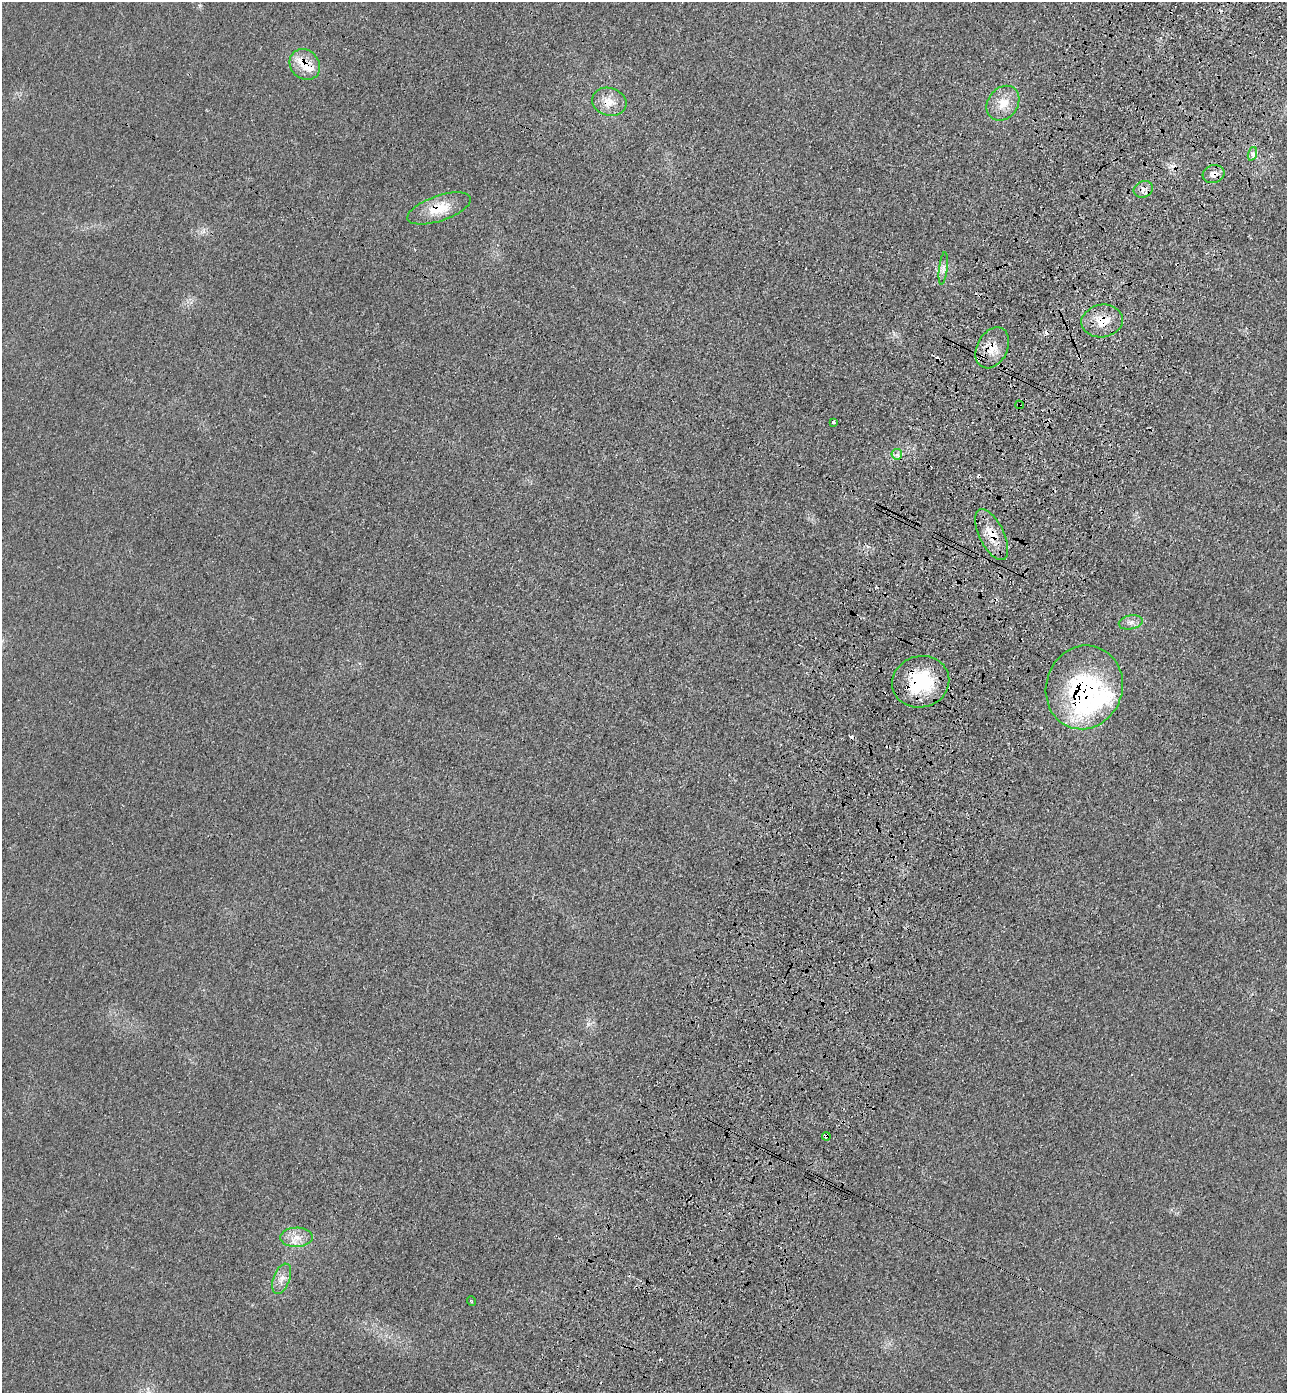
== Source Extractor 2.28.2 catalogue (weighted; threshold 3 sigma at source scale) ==
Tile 10 of 4 x 4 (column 2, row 3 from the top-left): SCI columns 1659-2943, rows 1442-2832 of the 5755 x 5659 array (HDU 1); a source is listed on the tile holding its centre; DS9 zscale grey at full resolution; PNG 1289 x 1395 px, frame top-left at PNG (2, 2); each listed source drawn as its Kron ellipse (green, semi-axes under 4 px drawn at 4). Shown black and unused: <1% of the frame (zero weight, under 3 of 4 exposures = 6% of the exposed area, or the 3 px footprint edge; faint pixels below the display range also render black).
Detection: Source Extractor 2.28.2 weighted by HDU 2 'WHT'; one run over the whole footprint, this tile lists its part. Background 0.0206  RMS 0.0051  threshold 0.0231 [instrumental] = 3 sigma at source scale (4.5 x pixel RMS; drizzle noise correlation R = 1.50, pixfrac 1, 0.05/0.05 arcsec/px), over >= 5 px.
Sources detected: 35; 1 inside a brighter object's white glare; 8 cosmic-ray / hot-pixel residue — neither listed nor drawn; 5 inside a brighter listed object's ellipse — not listed separately; the other 21 listed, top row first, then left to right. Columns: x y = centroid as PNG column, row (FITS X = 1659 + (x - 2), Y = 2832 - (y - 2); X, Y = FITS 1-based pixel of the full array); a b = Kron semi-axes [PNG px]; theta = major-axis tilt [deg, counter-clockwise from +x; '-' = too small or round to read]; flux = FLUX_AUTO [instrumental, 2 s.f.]
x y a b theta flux
305 65 16 14 -46 7.9
609 102 17 14 -15 7.3
1003 103 19 15 52 8.5
1252 154 7 4 71 1.3
1214 174 11 9 17 3.4
1143 189 10 8 26 2.7
439 208 33 12 19 13
943 268 16 3 83 1.9
1102 321 21 16 9 10
992 348 21 15 62 8.7
1019 405 4 3 - 0.57
833 422 3 3 - 2.5
897 454 5 5 - 2.5
992 535 28 12 -64 10
1131 622 12 7 11 2.5
921 682 29 25 15 34
1084 687 42 38 71 75
826 1136 4 4 - 1.7
296 1237 16 10 0 5.8
282 1279 16 8 69 4
471 1301 5 3 - 0.47
Overlapping masked pixels (flux is a lower limit): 11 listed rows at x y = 305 65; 609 102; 1214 174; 439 208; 1102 321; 992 348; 1019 405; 992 535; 921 682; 1084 687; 826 1136